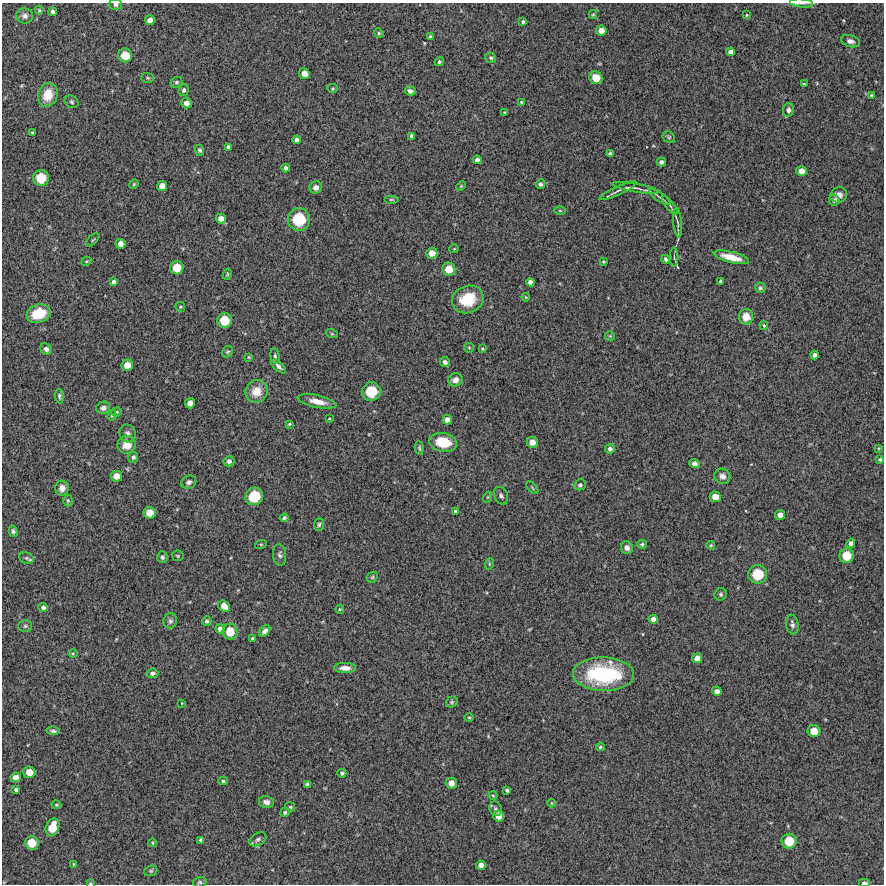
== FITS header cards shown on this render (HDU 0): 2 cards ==
NAXIS1  =                  882 /Length X axis
NAXIS2  =                  882 /Length Y axis

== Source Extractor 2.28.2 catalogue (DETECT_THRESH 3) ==
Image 882 x 882 px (HDU 0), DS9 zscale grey, 1 PNG px = 1 image px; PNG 886 x 886 px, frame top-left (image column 1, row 882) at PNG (2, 3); each listed source drawn as its Kron ellipse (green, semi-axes under 4 px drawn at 4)
Background 14700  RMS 340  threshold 1020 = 3 sigma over >= 5 px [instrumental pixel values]
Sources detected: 201; all 201 listed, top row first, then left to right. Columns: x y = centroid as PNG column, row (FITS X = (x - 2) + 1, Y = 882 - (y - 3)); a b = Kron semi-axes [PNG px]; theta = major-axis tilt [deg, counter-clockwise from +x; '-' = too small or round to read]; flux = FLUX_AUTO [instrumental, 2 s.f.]
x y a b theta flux
802 3 11 4 -4 5.9e+04
116 4 6 5 - 5.5e+04
39 10 4 4 - 2.4e+04
53 12 4 4 - 7.2e+04
593 15 4 4 - 2.9e+04
746 15 3 3 - 1.8e+04
25 16 8 7 - 8.8e+04
150 20 5 5 - 1.4e+05
523 22 4 3 - 3.6e+04
601 30 5 5 - 1.6e+05
379 33 5 4 - 2.7e+04
430 37 4 3 - 5.0e+04
850 41 9 6 -14 9.5e+04
731 52 4 4 - 8.1e+04
125 55 7 6 - 3.8e+05
491 58 5 5 - 4.1e+04
439 62 5 4 - 4.1e+04
304 74 5 5 - 1.7e+05
148 78 6 5 - 3.5e+04
596 78 7 6 - 3.0e+05
176 82 6 5 - 3.9e+04
804 84 3 3 - 2.5e+04
333 88 5 4 - 3.1e+04
183 90 6 5 - 4.8e+04
410 91 5 4 - 6.1e+04
48 95 12 10 72 4.0e+05
871 95 3 2 - 2.2e+04
72 102 7 6 - 4.4e+04
522 102 4 3 - 2.5e+04
186 103 5 5 - 1.2e+05
788 110 7 5 82 6.7e+04
504 112 3 2 - 1.7e+04
32 133 3 2 - 2.4e+04
412 136 4 4 - 7.1e+04
669 137 6 5 - 3.5e+04
297 140 4 4 - 7.1e+04
228 147 4 4 - 5.0e+04
200 150 5 4 - 4.3e+04
610 154 4 4 - 4.8e+04
477 160 4 4 - 8.0e+04
661 162 4 4 - 7.6e+04
286 168 4 4 - 6.6e+04
801 171 5 5 - 1.6e+05
41 178 8 8 - 5.4e+05
134 184 5 4 - 2.5e+04
540 184 5 4 - 5.7e+04
162 186 5 5 - 1.7e+05
461 186 5 3 - 2.2e+04
316 187 6 6 - 1.1e+05
635 188 23 3 -10 8.7e+04
618 191 20 2 25 6.5e+04
839 195 8 7 - 1.2e+05
660 197 12 3 -32 5.6e+04
391 199 7 3 0 2.7e+04
834 200 5 5 - 7.4e+04
670 205 11 2 -51 3.5e+04
560 211 6 4 -1 2.3e+04
221 219 5 5 - 1.3e+05
299 219 11 11 - 9.3e+05
678 223 15 3 -84 5.2e+04
93 240 8 3 45 2.8e+04
121 244 5 5 - 1.4e+05
454 249 5 3 - 1.8e+04
432 253 6 5 - 2.0e+05
674 257 9 2 90 2.8e+04
731 257 18 5 -14 3.8e+05
666 259 4 3 - 4.9e+04
86 261 5 4 - 2.5e+04
603 261 4 4 - 2.7e+04
177 268 7 7 - 3.6e+05
449 269 6 6 - 3.1e+05
227 274 6 4 61 2.8e+04
113 281 4 4 - 5.9e+04
720 281 3 3 - 3.0e+04
530 282 4 4 - 8.3e+04
760 288 5 5 - 4.1e+04
526 297 4 3 - 2.1e+04
468 299 16 13 20 6.4e+05
180 307 5 4 - 2.9e+04
39 314 12 9 18 5.9e+05
746 317 8 7 - 2.4e+05
224 320 7 7 - 4.7e+05
764 325 5 3 - 3.1e+04
332 334 6 4 -18 2.7e+04
610 336 5 5 - 2.9e+04
469 348 5 4 - 2.6e+04
46 349 6 5 - 7.3e+04
482 349 4 3 - 2.6e+04
228 352 6 5 - 3.3e+04
815 355 4 4 - 7.0e+04
275 356 8 4 -83 4.5e+04
249 357 4 3 - 2.1e+04
445 362 5 4 - 7.9e+04
127 365 6 5 - 2.3e+05
279 366 9 4 -42 7.4e+04
455 380 7 6 - 1.3e+05
257 391 11 11 - 3.4e+05
371 391 9 9 - 7.0e+05
59 396 7 4 -86 4.4e+04
317 401 20 6 -12 2.5e+05
190 403 5 5 - 1.5e+05
103 408 7 6 - 8.0e+04
117 412 5 4 - 3.0e+04
112 415 5 4 - 3.4e+04
329 419 3 2 - 1.8e+04
447 420 5 4 - 1.1e+05
289 424 4 3 - 2.4e+04
128 433 9 8 - 8.1e+04
443 442 14 9 -9 6.8e+05
532 442 5 5 - 1.7e+05
127 445 9 9 - 2.8e+05
419 448 7 4 -85 3.8e+04
879 448 4 2 - 1.7e+04
610 449 5 4 - 7.5e+04
133 457 5 5 - 4.7e+04
880 459 4 3 - 4.0e+04
229 461 5 5 - 7.4e+04
695 463 5 4 - 7.2e+04
116 476 5 5 - 2.0e+05
722 476 8 7 - 1.2e+05
189 482 8 6 23 6.8e+04
580 485 6 5 - 5.3e+04
62 488 7 6 - 1.4e+05
532 488 8 3 -46 2.7e+04
254 496 9 8 - 7.3e+05
501 496 9 6 -66 7.1e+04
488 497 5 3 - 2.5e+04
715 497 6 5 - 2.0e+05
68 500 6 4 -89 3.0e+04
455 511 3 3 - 3.4e+04
150 513 6 6 - 2.6e+05
780 515 5 5 - 1.4e+05
284 518 4 3 - 4.0e+04
319 524 6 5 - 4.4e+04
13 531 6 4 -75 4.7e+04
851 543 5 4 - 7.6e+04
261 544 6 4 18 2.3e+04
642 544 4 4 - 3.8e+04
711 545 4 3 - 2.8e+04
627 548 6 6 - 8.1e+04
280 555 11 6 -84 6.7e+04
178 556 6 5 - 3.2e+04
847 556 7 7 - 4.2e+05
162 557 6 5 - 5.2e+04
26 558 7 5 -20 4.4e+04
489 564 6 3 72 2.9e+04
758 574 9 9 - 6.5e+05
372 577 6 5 - 3.1e+04
721 594 6 6 - 4.6e+04
224 606 6 5 - 2.1e+05
43 607 4 4 - 7.0e+04
340 609 4 4 - 2.5e+04
653 619 5 4 - 9.8e+04
170 621 8 6 81 6.2e+04
207 621 4 4 - 5.3e+04
792 625 10 6 -80 7.5e+04
25 626 7 5 0 4.0e+04
220 629 5 4 - 8.8e+04
265 631 6 4 47 8.4e+04
230 632 8 7 - 4.0e+05
253 639 4 3 - 4.7e+04
73 653 5 3 - 2.1e+04
697 658 5 5 - 1.3e+05
345 668 11 5 -1 1.5e+05
152 673 6 4 7 6.0e+04
603 674 30 17 -1 2.2e+06
717 691 5 4 - 9.6e+04
452 702 6 5 - 3.6e+04
182 703 3 2 - 1.4e+04
469 717 5 3 - 2.1e+04
53 731 6 3 -10 4.7e+04
814 731 6 6 - 2.8e+05
600 747 4 4 - 3.4e+04
29 772 6 6 - 2.5e+05
342 773 4 4 - 4.6e+04
16 777 5 5 - 1.5e+05
223 781 4 3 - 3.6e+04
451 783 5 5 - 1.6e+05
307 784 4 3 - 3.6e+04
16 790 4 3 - 4.9e+04
507 790 4 3 - 4.7e+04
493 795 4 4 - 2.4e+04
266 802 7 5 -11 1.1e+05
551 803 4 3 - 1.7e+04
56 805 5 4 - 2.7e+04
290 807 5 4 - 3.1e+04
496 809 7 6 - 5.3e+04
285 812 4 4 - 4.2e+04
499 816 5 5 - 1.8e+05
52 827 9 6 70 4.1e+05
258 839 9 6 31 6.4e+04
201 840 4 4 - 5.0e+04
789 841 7 7 - 4.6e+05
32 843 7 7 - 3.8e+05
152 843 4 4 - 2.1e+04
74 864 4 3 - 2.2e+04
481 865 5 4 - 1.2e+05
151 871 7 5 21 3.4e+04
200 882 7 5 13 4.1e+04
90 883 4 3 - 2.3e+04
864 883 6 4 2 6.5e+04
At the frame edge (FLAGS 8, measured only in part): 4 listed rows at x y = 802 3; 116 4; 90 883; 864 883